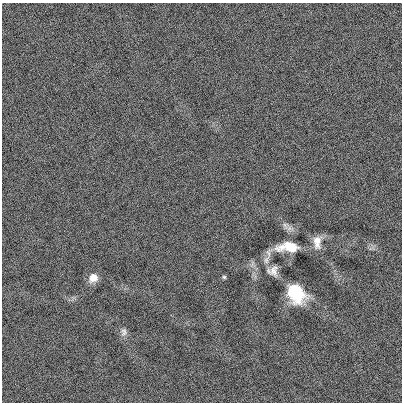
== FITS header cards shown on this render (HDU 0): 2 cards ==
NAXIS1  =                  400
NAXIS2  =                  400

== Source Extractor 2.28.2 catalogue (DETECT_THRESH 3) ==
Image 400 x 400 px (HDU 0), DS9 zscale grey, 1 PNG px = 1 image px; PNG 404 x 404 px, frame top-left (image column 1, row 400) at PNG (2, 3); no overlay
Background 0.00108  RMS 0.17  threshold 0.502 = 3 sigma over >= 5 px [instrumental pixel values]
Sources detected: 9; all 9 listed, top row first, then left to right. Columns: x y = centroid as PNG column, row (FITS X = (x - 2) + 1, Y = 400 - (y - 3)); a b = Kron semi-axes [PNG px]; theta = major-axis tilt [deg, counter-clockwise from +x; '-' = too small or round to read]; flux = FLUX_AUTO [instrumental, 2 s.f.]
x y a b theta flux
285 225 9 6 -73 40
317 242 19 10 -89 110
289 247 22 10 1 290
266 260 13 7 73 64
273 271 12 11 - 79
224 277 5 5 - 16
93 278 11 10 - 110
296 293 18 13 -46 510
124 332 12 8 88 48